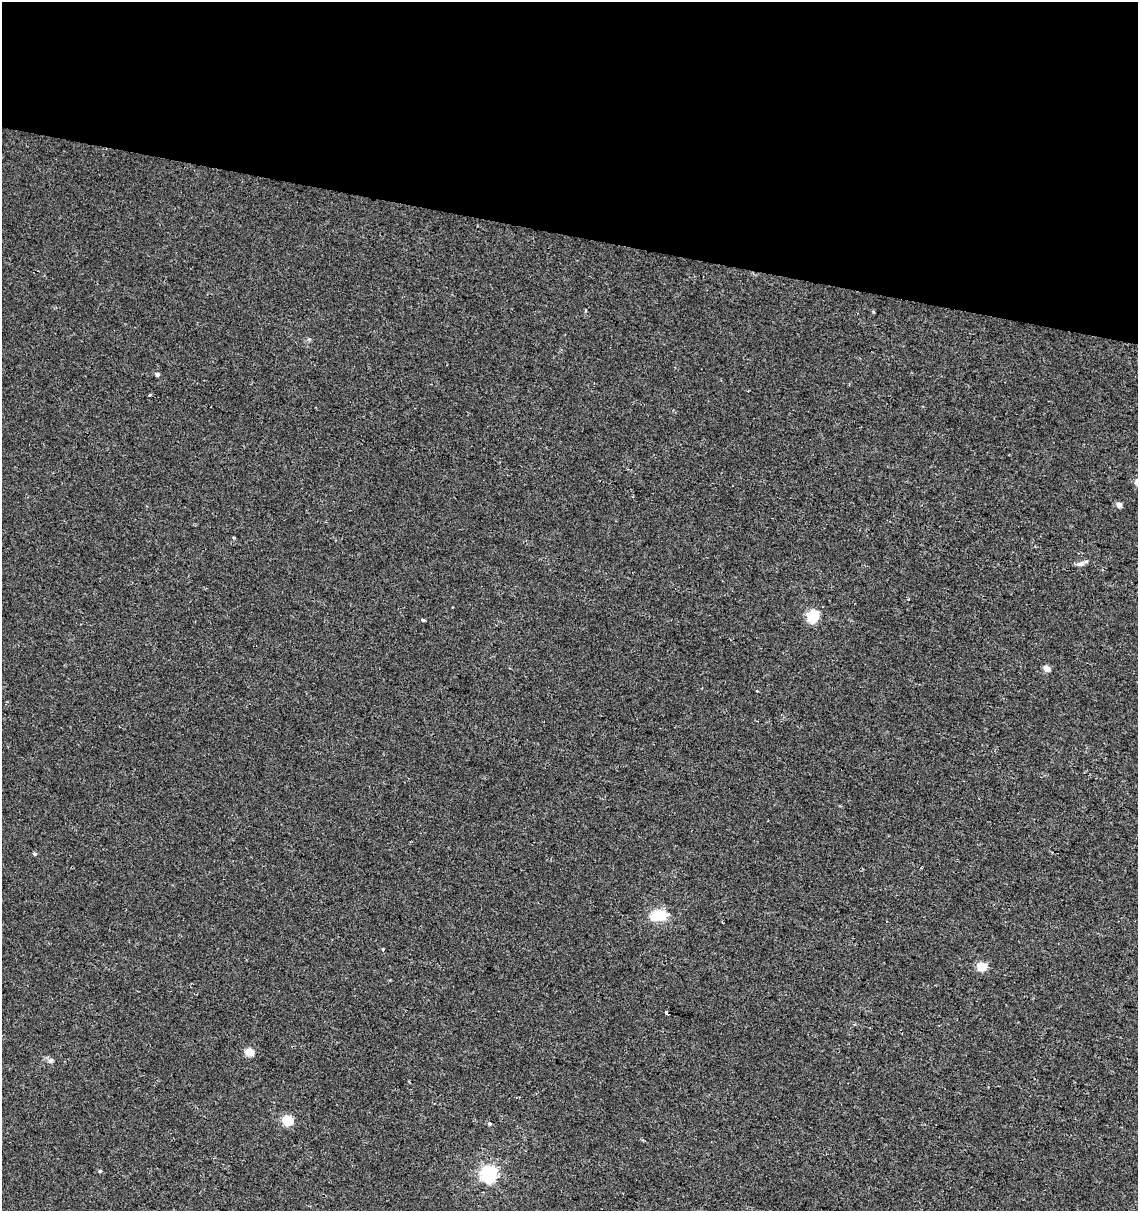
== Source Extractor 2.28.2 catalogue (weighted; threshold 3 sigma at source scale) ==
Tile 2 of 4 x 4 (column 2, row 1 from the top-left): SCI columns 1363-2498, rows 3637-4845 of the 5057 x 4845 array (HDU 1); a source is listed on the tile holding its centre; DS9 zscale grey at full resolution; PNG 1140 x 1213 px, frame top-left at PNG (2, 2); no overlay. Shown black and unused: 19% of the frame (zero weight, under 2 of 3 exposures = <1% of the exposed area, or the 3 px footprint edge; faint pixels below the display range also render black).
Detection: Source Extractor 2.28.2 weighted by HDU 2 'WHT'; one run over the whole footprint, this tile lists its part. Background 0.0117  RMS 0.0051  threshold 0.0231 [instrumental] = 3 sigma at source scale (4.5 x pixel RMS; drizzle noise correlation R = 1.50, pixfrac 1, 0.0396/0.0396 arcsec/px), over >= 5 px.
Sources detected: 21; all 21 listed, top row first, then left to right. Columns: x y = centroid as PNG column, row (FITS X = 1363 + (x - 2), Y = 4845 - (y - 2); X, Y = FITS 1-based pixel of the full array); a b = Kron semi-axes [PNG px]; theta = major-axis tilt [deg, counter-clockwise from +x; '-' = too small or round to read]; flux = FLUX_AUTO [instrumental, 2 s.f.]
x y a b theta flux
586 311 4 3 - 0.64
157 374 5 4 - 1.4
149 395 3 2 - 0.82
1119 504 5 5 - 3.5
233 537 3 3 - 0.85
1081 564 12 6 11 1.9
812 616 6 5 - 52
423 620 4 3 - 2.7
1046 669 5 4 - 5.9
35 854 5 4 - 0.78
922 868 3 2 - 0.58
659 916 21 12 12 12
383 949 4 3 - 0.89
982 966 5 5 - 22
667 1013 3 3 - 3.6
249 1052 5 5 - 17
51 1060 8 6 44 1.4
287 1121 5 5 - 32
489 1124 5 4 - 0.74
99 1171 4 3 - 0.87
489 1174 6 6 - 150